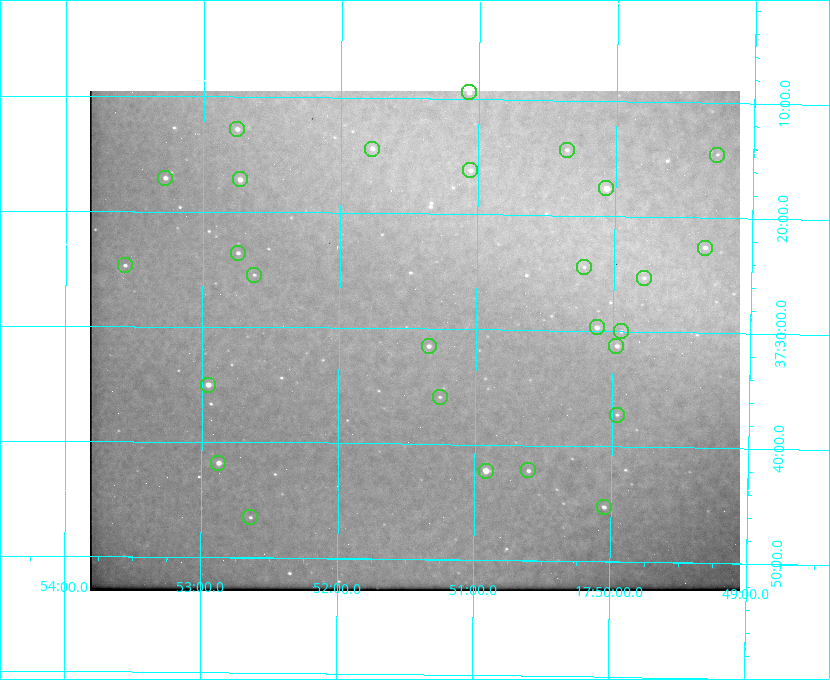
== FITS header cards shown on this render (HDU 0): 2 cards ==
NAXIS1  =                  650 / Width of table row in bytes
NAXIS2  =                  500 / Number of rows in table

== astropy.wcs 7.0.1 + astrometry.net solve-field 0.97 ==
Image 650 x 500 px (HDU 0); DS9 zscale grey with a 90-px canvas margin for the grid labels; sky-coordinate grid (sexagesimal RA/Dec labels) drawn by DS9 from the SOLVED WCS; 27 Tycho-2 reference stars matched to detected sources circled (green)
Header WCS: none
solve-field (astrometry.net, Tycho-2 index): SOLVED blind (the file carries no WCS)
Solved WCS: RA---TAN-SIP/DEC--TAN-SIP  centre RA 17:51:27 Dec +37:31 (267.86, +37.52 deg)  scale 5.21 arcsec/px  FOV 56.5' x 43.4'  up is +179 deg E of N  parity flipped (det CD > 0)
(file carries no celestial WCS; the grid is the blind solution)
Tycho-2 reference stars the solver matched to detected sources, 27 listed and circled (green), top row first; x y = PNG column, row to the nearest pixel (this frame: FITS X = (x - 90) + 1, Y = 500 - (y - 91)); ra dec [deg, ICRS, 3 dp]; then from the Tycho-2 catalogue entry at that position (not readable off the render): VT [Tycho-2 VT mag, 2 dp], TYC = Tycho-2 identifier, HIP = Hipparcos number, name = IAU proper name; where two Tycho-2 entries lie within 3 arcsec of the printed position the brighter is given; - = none
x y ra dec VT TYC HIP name
469 92 267.768 +37.157 9.98 2620-745-1 - -
237 129 268.189 +37.213 9.71 2620-542-1 - -
372 149 267.943 +37.240 10.39 2620-505-1 - -
567 150 267.589 +37.238 11.09 2619-212-1 - -
717 155 267.316 +37.242 12.03 2619-611-1 - -
470 170 267.764 +37.270 10.17 2620-784-1 - -
165 178 268.319 +37.285 9.88 2620-536-1 - -
240 179 268.183 +37.286 8.98 2620-786-1 87506 -
606 188 267.517 +37.293 8.96 2619-379-1 - -
705 248 267.335 +37.377 10.60 2619-634-1 - -
238 253 268.186 +37.393 10.44 2620-175-1 - -
125 265 268.392 +37.412 10.60 2620-800-1 - -
584 267 267.555 +37.408 11.50 2619-358-1 - -
254 275 268.156 +37.424 11.25 2620-712-1 - -
644 278 267.445 +37.422 11.17 2619-451-1 - -
597 327 267.531 +37.495 10.07 2619-274-1 - -
621 331 267.485 +37.500 11.33 2619-40-1 - -
429 346 267.836 +37.525 9.96 3089-889-1 - -
616 346 267.494 +37.522 10.35 3088-270-1 - -
208 385 268.239 +37.584 8.64 3089-755-1 - -
440 397 267.815 +37.598 11.54 3089-1081-1 - -
617 415 267.491 +37.621 11.40 3088-1284-1 - -
218 463 268.219 +37.697 8.93 3089-671-1 - -
528 470 267.652 +37.703 11.04 3089-693-1 - -
486 471 267.730 +37.705 8.13 3089-1203-1 87349 -
604 507 267.512 +37.755 10.10 3089-2332-1 - -
250 517 268.159 +37.775 11.22 3089-2245-1 - -